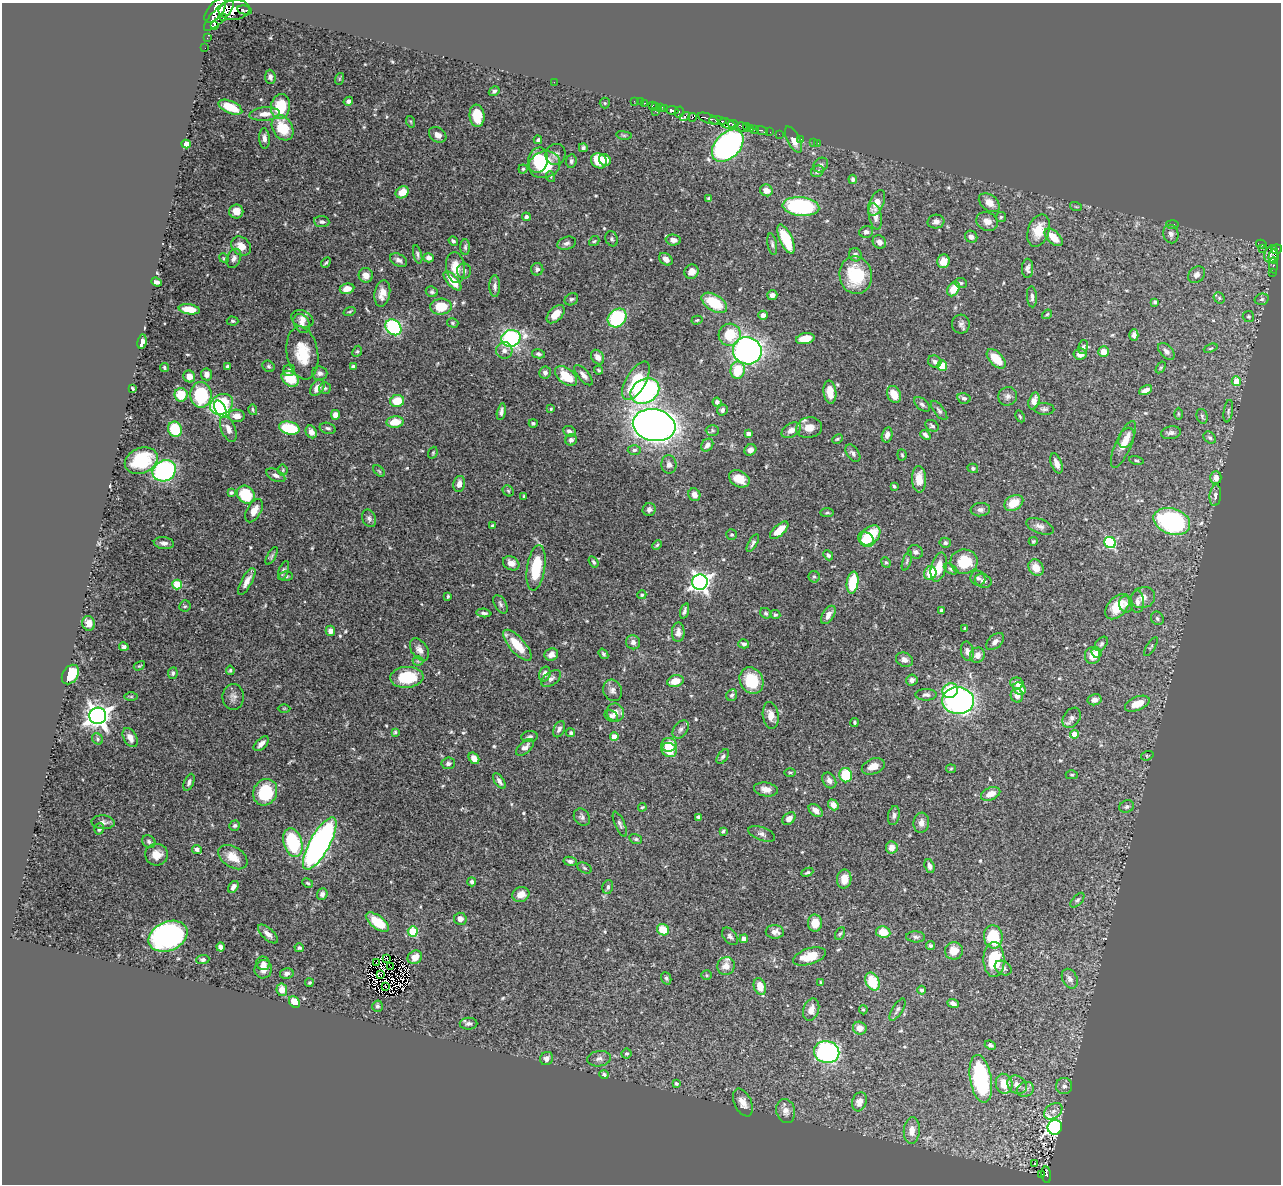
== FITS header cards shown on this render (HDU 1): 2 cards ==
NAXIS1  =                 1279
NAXIS2  =                 1182

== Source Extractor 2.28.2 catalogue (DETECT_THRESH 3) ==
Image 1279 x 1182 px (HDU 1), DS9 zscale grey, 1 PNG px = 1 image px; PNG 1283 x 1186 px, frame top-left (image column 1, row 1182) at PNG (2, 3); each listed source drawn as its Kron ellipse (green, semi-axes under 4 px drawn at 4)
Background 0.429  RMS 0.018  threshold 0.0555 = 3 sigma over >= 5 px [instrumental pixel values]
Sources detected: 569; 7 with non-positive FLUX_AUTO (blend fragments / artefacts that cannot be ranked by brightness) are neither listed nor drawn; of the other 562, the 500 brightest by FLUX_AUTO listed and drawn (62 fainter detections omitted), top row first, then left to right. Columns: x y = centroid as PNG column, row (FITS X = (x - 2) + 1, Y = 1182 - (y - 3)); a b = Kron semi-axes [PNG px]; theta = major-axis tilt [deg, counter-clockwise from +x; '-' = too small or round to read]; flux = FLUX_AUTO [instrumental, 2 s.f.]
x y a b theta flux
234 10 15 10 5 1200
245 10 7 3 -11 120
215 11 14 7 51 1300
219 16 20 7 46 1600
224 18 4 3 - 130
214 26 4 3 - 110
207 38 2 2 - 4.9
205 48 2 2 - 4.8
270 77 7 5 -86 3.8
339 79 6 4 72 1.5
554 82 2 2 - 68
494 91 6 4 31 3
348 101 5 4 - 3.3
634 101 2 2 - 7.4
640 102 3 2 - 2.5
605 103 5 5 - 1.8
644 103 3 2 - 16
652 105 4 2 - 13
656 106 4 3 - 15
230 107 13 6 -23 29
280 107 12 9 79 45
660 107 4 3 - 110
664 109 4 3 - 130
672 110 6 3 -6 110
655 111 2 2 - 6.9
679 112 5 4 - 40
265 114 15 6 5 13
477 116 11 7 -83 31
685 116 5 4 - 110
692 117 4 3 - 54
708 118 11 4 -21 51
718 121 9 3 -8 150
411 122 6 3 -71 1.6
727 124 8 5 -18 550
733 124 5 2 - 130
742 127 5 3 - 260
747 127 3 2 - 6
283 128 13 10 -59 37
751 128 2 2 - 12
755 129 3 2 - 80
762 130 6 3 -19 71
770 132 2 2 - 32
779 134 2 2 - 10
438 135 9 7 -34 8
624 135 8 4 -8 1.8
264 138 10 5 -87 6.3
801 139 3 3 - 8.9
538 140 4 3 - 2.3
794 140 14 6 -62 13
814 142 2 2 - 3.4
818 143 2 2 - 6.8
186 144 4 4 - 18
728 146 19 12 46 360
583 148 4 4 - 2.5
556 154 10 10 - 6.1
538 160 13 10 74 37
605 160 6 5 - 9.7
571 161 7 5 82 3
599 161 8 7 - 32
544 165 16 13 19 63
821 165 8 6 44 4
523 169 4 4 - 1.6
817 171 7 5 31 3
551 177 5 3 - 1.4
853 179 5 3 - 2.8
766 190 6 5 - 10
402 192 7 5 33 18
709 199 4 4 - 3.6
877 203 14 7 67 14
989 203 12 7 -37 12
801 207 18 9 -6 150
1076 207 6 3 -19 1.4
236 211 7 7 - 12
875 216 13 6 -78 8.4
526 217 4 4 - 2.7
1001 217 5 5 - 1.7
987 221 11 9 -23 10
322 222 8 5 -3 3.1
936 222 8 7 - 6.4
1172 225 6 4 -5 1.8
1038 230 16 10 72 25
866 232 7 6 - 4.7
1171 234 9 7 -76 5.7
971 237 6 5 - 6.4
1054 237 11 6 -44 22
612 239 8 6 -67 2.7
786 239 16 6 -66 48
673 240 8 5 -3 6.9
453 241 5 4 - 2.3
594 241 5 4 - 1.9
879 242 7 6 - 6.2
567 243 9 6 17 4.2
772 244 11 4 -81 3.3
1261 244 5 3 - 13
241 246 11 8 -42 14
465 247 8 5 90 2.6
1262 249 3 2 - 3
1277 249 5 4 - 170
418 254 9 4 -75 2.8
1271 254 9 6 71 230
855 255 7 6 - 3.8
1274 256 7 5 85 150
224 258 5 4 - 1.4
234 258 10 7 66 5.3
429 258 5 4 - 4.8
666 259 7 5 -41 6.6
399 260 9 6 -28 4.8
943 261 7 6 - 15
326 263 5 3 - 1.7
1273 265 8 4 -87 34
455 267 15 9 -83 19
1028 268 10 5 88 4.6
537 269 6 6 - 3.4
464 271 8 7 - 4.7
691 272 7 6 - 11
1272 273 2 2 - 4.2
366 275 7 7 - 9.7
856 275 19 16 -80 58
1197 275 9 7 42 7.5
452 281 12 5 -48 23
157 282 5 4 - 4
961 283 6 5 - 2.2
495 286 11 5 -90 4.2
347 289 7 5 11 11
953 289 8 5 57 20
432 292 6 5 - 2.4
382 293 13 8 80 12
772 295 5 5 - 5.2
1032 297 10 5 -86 4.5
1219 298 6 5 - 2.3
571 299 7 5 34 2.6
1262 299 7 5 15 3.1
1155 302 4 3 - 2.4
714 303 14 8 -32 46
441 307 10 8 4 35
189 309 10 5 -8 18
350 312 6 3 19 1.4
556 314 11 6 46 16
1047 314 5 3 - 1.6
763 315 4 4 - 5.9
1248 317 6 5 - 2.2
617 318 10 8 45 84
302 319 11 8 -22 7.5
697 320 5 4 - 1.7
232 321 6 4 -4 1.9
453 323 6 4 -17 2
302 324 10 7 -60 5.9
961 324 9 9 - 4.9
393 327 9 7 -45 140
730 335 11 11 - 41
1134 335 6 4 89 4.4
511 338 9 8 - 220
805 339 9 5 12 23
142 342 7 4 81 10
1083 347 7 5 79 2.4
1211 348 7 3 22 1.5
504 350 8 8 - 5.6
357 351 6 4 66 1.8
747 351 14 13 - 440
1166 351 10 6 -47 5.1
1103 352 5 5 - 14
302 353 26 15 -80 38
538 354 7 4 -12 2.4
1080 354 7 5 6 10
598 357 8 6 -55 7.1
996 359 12 6 -46 26
935 362 7 6 - 3.9
942 365 5 5 - 27
227 366 4 3 - 2.1
268 366 6 5 - 2.2
353 367 4 4 - 3.8
1161 367 6 4 57 1.8
164 368 4 3 - 2.1
289 370 6 5 - 2.9
599 370 4 3 - 1.7
738 370 9 7 84 39
545 372 6 6 - 5.2
320 373 8 6 -5 4.7
207 374 6 5 - 4.6
583 375 12 5 -49 6.6
189 376 6 5 - 10
566 376 13 7 -41 32
290 379 9 7 -35 39
636 381 21 10 60 53
1236 381 5 4 - 21
317 388 9 6 53 11
325 388 6 5 - 2.4
133 389 4 3 - 1.8
1146 390 7 4 26 7.5
645 391 15 12 33 190
830 392 11 6 -82 19
894 394 9 6 -66 17
181 395 6 6 - 29
201 395 13 10 -88 77
1008 396 9 9 - 5.6
964 398 6 5 - 3.3
397 401 7 6 - 28
1034 401 8 5 74 9.2
717 402 4 4 - 4
221 404 12 9 33 120
922 404 9 5 -42 3.8
220 409 9 5 -63 52
551 409 4 3 - 1.5
1044 409 10 6 -1 3.4
253 410 5 3 - 1.7
722 410 6 5 - 3.6
939 410 11 5 -52 3.3
1228 411 11 4 81 3
501 412 8 4 78 3.9
1178 414 6 4 -90 1.5
335 415 5 4 - 6.5
237 416 8 6 -4 11
1020 416 6 4 -63 1.6
1202 416 7 5 -74 2.3
395 422 8 5 6 22
533 423 4 4 - 2
654 425 21 16 -11 1300
932 426 7 5 -29 2.8
289 428 10 6 -13 58
328 428 8 5 -15 3.1
809 428 13 10 10 14
175 429 8 6 -61 46
228 429 14 7 -68 8.3
712 430 7 5 -2 2.4
791 430 10 6 29 9.8
569 431 6 5 - 4.4
311 432 6 5 - 6.9
1171 433 10 6 11 4.3
748 434 4 4 - 5.6
887 435 8 5 76 6.4
925 435 5 3 - 3.4
1126 438 10 7 63 7.1
1210 438 7 5 -42 3
837 439 5 3 - 1.6
571 440 6 5 - 3.8
1123 444 25 8 66 13
707 445 7 5 50 6.2
634 450 6 4 2 2.7
750 450 6 5 - 6
433 453 6 4 70 1.6
853 453 10 6 -55 4
902 455 6 4 -83 1.6
1136 460 7 4 -13 1.8
141 461 17 12 24 68
1056 463 10 5 -69 7.3
669 464 9 7 -85 5
973 468 5 4 - 2.7
283 470 5 5 - 1.7
164 471 12 10 30 220
379 471 7 4 -45 1.7
276 475 10 5 -26 4.9
1216 478 6 5 - 8.6
739 479 11 8 -28 17
919 479 13 7 -88 18
459 484 8 6 78 7.1
894 486 4 3 - 1.8
508 491 6 5 - 2
231 493 4 3 - 2.2
246 495 9 8 - 51
694 495 6 5 - 7.9
1215 495 11 5 84 4.2
524 496 3 3 - 1.8
1014 503 10 7 30 24
649 510 6 6 - 4
980 510 10 6 6 4.3
254 511 13 7 61 13
827 513 7 3 0 1.8
369 518 9 6 -67 4
1172 521 19 13 -18 220
492 525 4 2 - 1.6
1040 526 14 7 -21 5.8
779 530 11 5 42 21
732 535 5 5 - 2.2
870 535 11 8 46 46
866 539 9 6 -43 25
1033 541 4 4 - 1.6
164 543 10 6 -7 5.8
753 543 10 4 60 3.1
945 543 5 5 - 3
1110 543 6 5 - 120
657 545 5 3 - 1.6
915 552 8 6 -19 4
828 555 5 4 - 3.2
272 556 10 4 61 2.3
907 561 10 4 71 2.2
594 562 6 3 -57 2.4
886 562 5 4 - 1.9
964 562 13 12 - 36
511 563 9 6 -30 8.3
939 567 15 7 75 21
536 568 23 9 81 53
1036 568 9 7 -56 16
950 569 7 4 -29 2.2
283 571 10 4 69 3.3
930 573 7 6 - 30
286 576 7 5 -2 2.2
814 577 6 5 - 2.1
978 578 8 7 - 4.1
247 581 15 5 61 8.9
983 581 8 6 -22 4.7
700 582 8 7 - 590
853 583 11 5 81 49
177 584 5 4 - 46
642 595 4 4 - 1.7
448 596 4 3 - 1.6
1143 598 12 10 21 11
1137 602 11 7 -88 6.5
500 604 10 5 -59 3.3
1126 604 8 7 - 5
185 606 6 5 - 2
1117 607 15 9 48 30
685 611 8 3 74 3.7
941 611 4 3 - 2.6
484 613 7 4 -5 3.4
766 613 6 5 - 2.2
775 615 5 4 - 2.1
828 615 10 5 58 7.6
1157 618 7 6 - 3
89 623 7 6 - 9.9
965 628 3 3 - 2.3
330 631 5 4 - 6.4
678 632 10 6 89 6.1
633 642 7 7 - 5
995 642 11 6 41 5.7
744 644 5 4 - 3.3
1101 644 8 5 51 2.9
517 645 19 7 -49 30
124 647 4 4 - 3.5
1151 647 11 3 57 1.9
419 649 12 8 -56 7.7
967 651 10 6 -78 5.3
1096 653 6 5 - 5.8
551 654 7 6 - 7.8
603 654 5 4 - 2.1
977 655 8 7 - 8.2
1093 655 8 7 - 16
904 660 9 7 -27 6.5
418 661 5 5 - 2
139 666 6 3 30 1.4
230 670 5 3 - 1.9
173 673 6 4 80 2.6
70 674 10 7 56 38
545 674 7 5 73 6.9
407 677 17 10 4 51
551 679 11 6 36 4.5
912 680 5 5 - 4.5
675 681 8 6 17 18
751 681 14 11 -62 43
1017 683 7 5 -15 6.7
1019 689 7 5 -43 16
612 690 11 9 -66 6.3
950 691 8 7 - 56
732 695 6 5 - 2.7
926 695 10 6 0 3.8
1017 696 7 6 - 8
131 697 6 4 0 1.7
233 697 13 10 88 6.5
1095 700 7 5 13 6.9
958 701 16 13 -4 340
1137 704 13 7 21 20
284 708 6 4 0 1.5
615 712 9 8 - 10
771 715 13 8 -83 10
98 716 8 8 - 980
611 716 7 5 -30 3.8
1072 718 11 8 56 5.8
854 722 4 4 - 1.6
559 729 9 5 65 4.8
680 729 10 6 54 4.7
395 732 3 3 - 1.6
571 733 4 4 - 2.1
1074 734 4 4 - 15
530 737 8 5 6 3.1
614 737 4 4 - 14
130 738 10 6 -59 8.4
97 739 6 5 - 2.3
261 744 9 5 43 7
669 745 8 7 - 21
525 747 10 5 40 6.2
669 750 8 7 - 24
1147 756 6 4 17 1.6
723 757 8 5 56 3.1
474 758 6 5 - 10
448 763 7 6 - 3.3
873 766 12 7 19 11
951 769 5 4 - 1.4
790 773 6 4 0 1.7
846 775 7 6 - 51
1072 775 6 4 0 1.6
829 780 8 6 -57 6.3
499 781 9 4 -56 4.2
189 782 9 4 68 3.6
766 789 12 7 -8 9.7
265 792 13 11 63 56
991 794 10 6 22 13
833 805 6 4 -50 11
642 807 4 3 - 1.4
1127 807 7 6 - 3.8
816 810 8 5 -40 7.8
894 815 10 5 80 3.9
582 817 9 7 -51 4
699 817 4 4 - 4.2
789 819 7 5 44 8
103 822 11 7 -5 4.9
921 823 10 8 84 7.4
620 824 13 5 -66 3.6
235 826 5 5 - 3
99 829 6 5 - 2.9
723 831 4 3 - 1.7
762 834 14 6 -20 5.5
636 839 6 5 - 2.4
149 841 7 6 - 3
293 843 15 9 -73 82
320 843 29 10 61 410
892 847 6 6 - 8.2
197 849 5 4 - 3.8
156 855 11 11 - 14
233 857 16 10 -33 20
570 861 7 4 -11 3.5
930 866 7 5 -72 4.6
584 868 7 5 -27 2.4
807 872 6 4 24 2.1
844 879 9 7 87 15
472 882 4 4 - 3.2
308 883 6 3 -28 1.8
233 887 6 4 57 5.7
608 887 7 5 74 3.1
322 894 6 5 - 4.2
521 895 9 7 22 11
1077 900 9 5 46 2.8
460 919 6 6 - 7.2
377 922 13 6 -37 41
815 923 8 7 - 17
663 930 6 5 - 29
413 931 5 5 - 66
775 932 9 6 -3 7.2
883 932 7 5 -10 25
268 934 12 5 -43 6.6
840 934 7 4 61 2
168 936 20 14 24 310
730 936 10 6 -52 4
916 937 9 5 -2 3.4
993 937 11 9 -82 52
744 939 4 4 - 6.8
930 946 4 4 - 2.2
220 947 4 4 - 6
299 948 5 4 - 2.3
954 951 9 8 - 14
810 956 17 8 17 24
415 957 7 6 - 15
387 958 3 2 - 1.8
994 959 17 10 -88 56
203 960 6 4 7 2.8
263 963 7 6 - 4.8
376 963 2 2 - 1.4
726 966 9 8 - 12
391 967 2 2 - 2
1003 968 9 6 -30 4.1
263 969 9 8 - 8.6
287 973 7 5 13 4.4
381 975 3 2 - 1.9
706 975 5 5 - 1.7
666 978 6 5 - 2.6
1070 979 10 7 -64 5.9
872 982 9 6 -65 39
309 983 4 4 - 2
821 983 4 3 - 1.6
385 986 3 2 - 1.4
760 986 8 6 -72 16
282 990 6 5 - 13
921 990 4 4 - 2.9
294 1002 6 5 - 20
953 1003 6 4 -21 4
377 1006 6 5 - 3
811 1009 11 7 70 9.8
863 1010 4 4 - 1.5
897 1010 12 5 58 3.7
469 1024 9 6 1 3.9
860 1028 7 6 - 9.9
990 1045 6 4 -22 3
827 1052 13 11 -11 220
627 1054 5 5 - 2.3
547 1058 7 6 - 5.7
599 1059 12 7 8 5.9
604 1075 4 4 - 3
981 1079 24 10 -80 160
676 1084 4 4 - 2.2
1004 1084 10 8 -74 23
1017 1085 10 8 -39 9.5
1064 1086 8 8 - 5.7
1025 1089 9 7 22 5.7
743 1102 15 8 -64 10
859 1102 10 7 71 9
786 1111 12 9 -76 8.2
1053 1111 10 7 36 6.5
1055 1127 7 7 - 440
912 1131 13 8 85 11
1034 1164 3 3 - 2
1042 1174 3 3 - 6.7
1046 1175 8 4 -84 59
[62 fainter detections neither listed nor drawn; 7 non-positive-flux detections neither listed nor drawn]